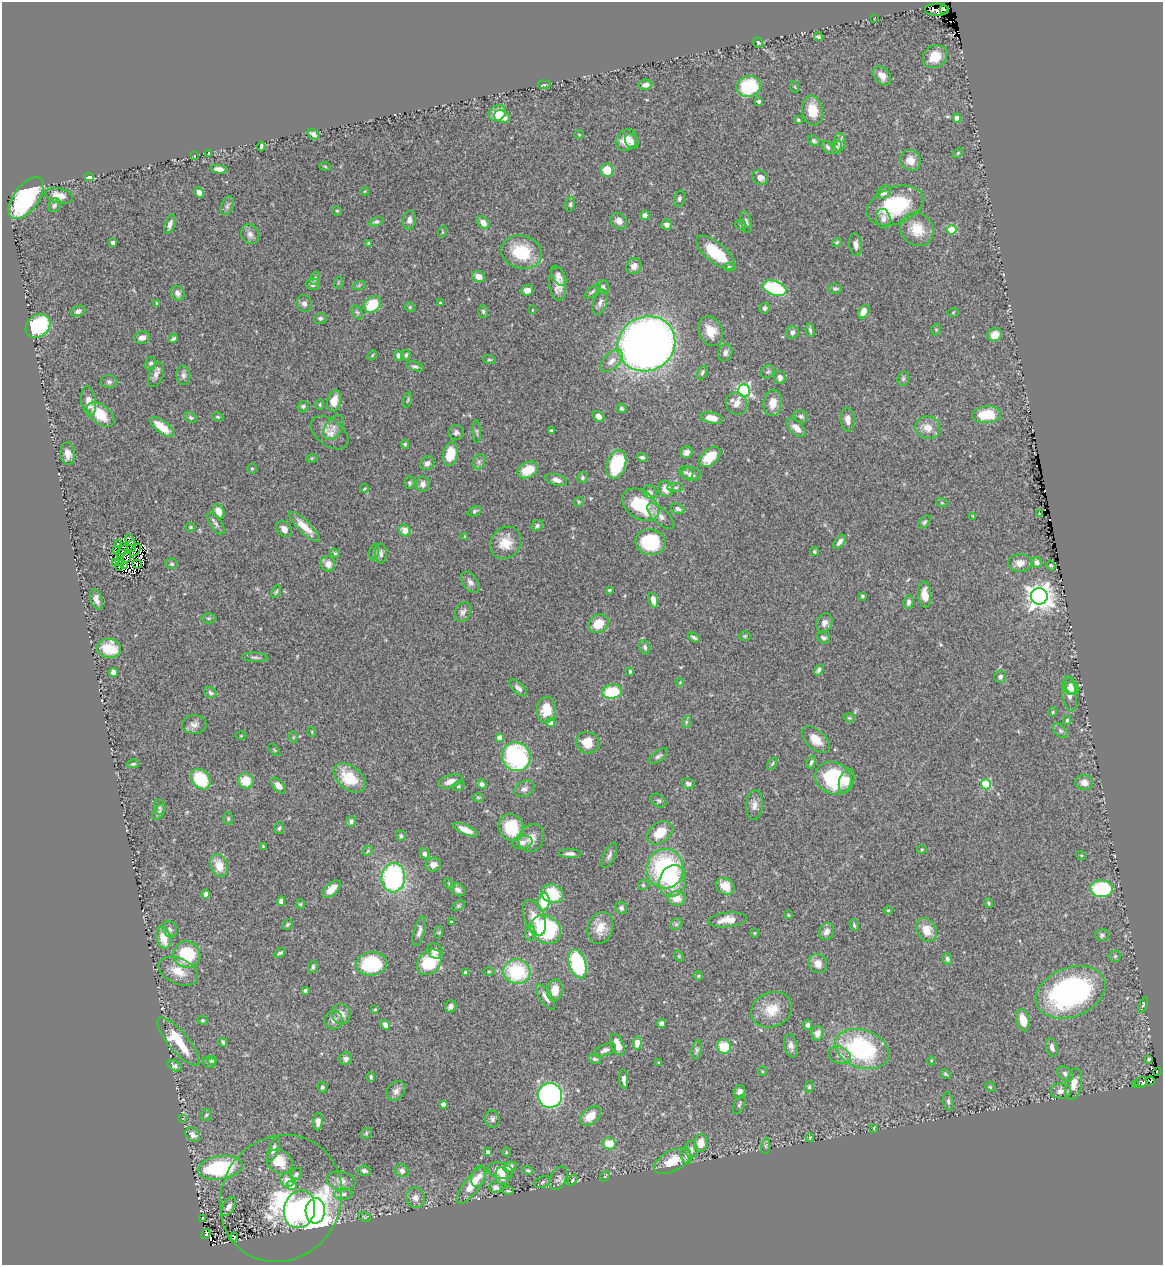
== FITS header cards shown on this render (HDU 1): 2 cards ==
NAXIS1  =                 1161
NAXIS2  =                 1263

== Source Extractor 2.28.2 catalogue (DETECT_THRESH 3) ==
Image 1161 x 1263 px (HDU 1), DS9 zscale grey, 1 PNG px = 1 image px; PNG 1165 x 1267 px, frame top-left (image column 1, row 1263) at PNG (2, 2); each listed source drawn as its Kron ellipse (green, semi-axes under 4 px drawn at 4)
Background 0.964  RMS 0.042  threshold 0.126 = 3 sigma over >= 5 px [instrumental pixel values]
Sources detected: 455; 4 with non-positive FLUX_AUTO (blend fragments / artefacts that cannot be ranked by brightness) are neither listed nor drawn; the other 451 listed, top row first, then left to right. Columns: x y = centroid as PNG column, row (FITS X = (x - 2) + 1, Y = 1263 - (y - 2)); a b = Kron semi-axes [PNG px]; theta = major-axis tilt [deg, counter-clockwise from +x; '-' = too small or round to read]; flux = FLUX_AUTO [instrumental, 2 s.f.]
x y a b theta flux
943 9 4 3 - 220
937 10 12 6 0 190
875 18 3 2 - 1.6
818 37 4 4 - 7.6
758 43 5 4 - 3.9
935 57 13 11 35 47
882 76 11 7 -50 26
544 85 6 3 5 3.5
645 85 7 5 8 18
749 86 12 10 16 160
795 87 6 3 -71 2.8
759 101 4 4 - 5.9
812 111 15 10 -80 59
497 113 9 7 40 70
502 117 8 6 -19 26
957 118 4 4 - 25
798 120 3 3 - 4
313 134 6 4 -37 13
579 134 5 3 - 2.2
626 140 12 9 48 32
632 141 8 6 -56 11
814 141 6 4 -33 6.1
840 142 9 6 84 19
261 146 5 3 - 5.1
828 147 7 5 -57 6.3
837 147 7 4 71 5.4
958 153 6 3 46 3.6
209 154 3 3 - 3.1
194 156 3 3 - 2.9
910 160 11 10 - 30
325 166 6 3 -20 3.2
219 169 8 4 -7 17
607 170 7 6 - 50
89 177 5 4 - 16
760 178 8 7 - 17
365 191 4 3 - 2.3
199 192 5 4 - 16
884 192 7 5 40 14
59 196 14 7 -12 35
26 198 24 12 53 340
679 198 8 5 76 6
570 204 7 4 83 5.9
54 205 7 6 - 8.4
227 206 10 6 68 8.4
895 206 29 18 21 190
337 211 5 4 - 3.9
645 215 4 4 - 14
883 219 10 7 -81 16
409 220 9 6 79 13
376 221 7 4 18 6.3
619 221 9 7 -48 18
746 222 11 5 -75 9.7
483 223 7 5 -46 21
170 224 10 5 72 14
666 225 5 5 - 16
741 225 6 5 - 3.7
917 229 17 16 - 63
952 230 4 4 - 110
442 232 6 3 71 2.7
250 234 10 8 -65 15
837 242 5 4 - 4.3
113 243 4 3 - 12
368 243 3 2 - 2.3
856 245 11 6 -84 14
521 252 21 16 -17 120
715 252 24 10 -40 110
634 266 8 7 - 15
729 267 5 4 - 4.9
558 276 11 6 -58 11
479 277 7 5 -25 23
315 278 7 5 75 6.3
338 283 6 4 72 2.8
313 284 7 5 1 9.6
558 284 17 8 -85 32
359 285 7 4 19 4.5
603 287 7 6 - 9.2
775 288 12 7 -20 200
835 289 7 5 -6 5.6
527 290 6 5 - 24
592 292 10 4 40 5.7
177 293 7 6 - 11
157 303 4 4 - 3.3
440 303 3 2 - 2.8
600 303 13 6 74 13
304 304 8 7 - 12
372 304 9 7 43 86
410 307 5 4 - 3.6
764 308 5 5 - 6.8
532 310 4 2 - 2.1
78 311 7 5 21 10
483 311 6 5 - 5.7
864 311 7 5 62 29
357 312 7 5 -62 5.8
953 312 5 3 - 2.6
320 318 6 5 - 5.8
38 326 13 10 40 210
936 329 6 5 - 4
810 330 7 3 -78 6.3
711 331 15 11 -62 45
792 332 6 6 - 10
995 335 7 6 - 28
142 338 8 6 11 14
173 339 5 3 - 5.7
646 344 29 27 31 3400
725 353 9 7 72 12
372 355 5 4 - 3.2
398 355 5 4 - 8.6
406 355 6 3 75 4.9
489 359 6 4 -15 3.8
611 361 14 7 45 23
151 363 6 5 - 7.5
415 366 9 4 -15 6.3
702 372 7 4 65 5.2
768 372 7 6 - 6.1
156 374 13 7 71 15
183 375 10 7 -83 10
780 377 6 5 - 13
903 379 7 5 74 5.8
109 382 8 6 -9 7.7
744 391 6 6 - 490
408 400 7 3 76 3.2
88 401 15 7 -82 30
334 401 11 6 75 36
773 403 13 9 80 34
737 404 11 10 - 27
320 405 5 4 - 3.4
303 406 6 5 - 6.5
621 408 5 4 - 4.3
101 415 16 9 -39 74
986 415 14 8 5 94
599 416 6 5 - 13
801 416 7 6 - 8.7
218 417 5 4 - 4.3
191 418 7 5 -31 5.4
712 418 11 5 -11 35
848 419 12 6 -84 18
162 427 14 6 -37 56
333 427 14 8 57 19
928 427 13 11 -15 32
796 428 12 6 -43 23
551 431 4 3 - 3.6
477 432 11 4 -88 5.8
330 433 21 13 -37 32
456 433 8 7 - 9.9
405 444 4 4 - 5.6
686 453 6 5 - 12
68 454 11 7 -86 23
450 454 12 7 78 61
642 457 6 4 -12 6.8
710 457 12 7 43 64
312 458 5 3 - 2.8
479 462 8 6 70 9.4
427 463 7 6 - 11
616 464 15 9 72 160
252 469 5 4 - 3.6
528 470 11 7 28 60
686 472 7 6 - 6.5
691 474 9 7 -7 15
582 478 5 5 - 5.3
556 480 11 5 -17 14
409 483 6 5 - 5.5
423 484 7 7 - 17
676 487 8 4 0 6.2
364 489 5 2 - 2.9
666 489 8 7 - 30
650 492 7 6 - 10
579 502 5 4 - 3.9
942 503 5 3 - 2.8
641 505 20 14 -36 150
678 509 7 5 -22 10
219 511 7 5 -66 28
475 511 7 4 23 6.7
1040 514 3 2 - 1.7
661 516 17 7 -43 23
973 516 3 2 - 2.5
924 522 7 4 52 5.1
216 524 12 6 -56 9.4
537 525 6 5 - 7.5
191 527 5 4 - 3.9
304 527 20 6 -44 47
284 529 9 6 -50 17
405 530 6 5 - 32
465 537 4 3 - 3.7
130 540 6 2 -62 6.5
650 542 15 13 -9 180
840 542 8 4 54 12
118 543 3 2 - 6.2
506 543 17 14 53 47
124 546 3 3 - 2.1
132 546 6 2 67 4.3
116 550 2 2 - 970
135 550 7 2 55 4.3
122 552 7 2 51 1.7
374 552 8 5 80 5.2
814 552 4 4 - 4.9
335 553 5 4 - 3.7
381 553 10 6 -86 12
121 557 4 2 - 5
127 558 5 2 - 2.9
120 561 3 2 - 2
1037 562 5 5 - 13
115 563 3 2 - 620
1020 563 12 9 -1 22
137 564 5 3 - 2.9
172 564 6 5 - 5.5
328 564 7 7 - 24
124 565 3 2 - 1.2
120 566 3 2 - 1.7
1051 566 5 4 - 4.3
470 582 12 7 -53 14
609 590 3 3 - 3
276 592 6 4 63 4.4
925 594 13 6 -85 33
862 596 3 3 - 5.7
1039 596 8 8 - 2700
96 599 11 5 -72 13
653 600 7 4 -73 23
909 602 7 5 85 10
463 612 10 7 61 11
209 618 7 5 -1 5
824 623 10 7 66 13
598 624 11 8 36 53
745 636 5 4 - 3.7
694 637 6 3 -28 6.9
823 638 7 5 -23 8.1
645 647 7 5 -72 6.6
109 648 12 9 -9 87
255 657 13 4 -3 7.8
819 670 6 4 58 7.6
630 671 4 3 - 4.2
113 672 4 4 - 15
1000 677 6 6 - 8.7
680 682 4 3 - 2.4
1070 685 9 6 -64 9.4
518 688 11 5 -43 13
1072 689 7 6 - 9.6
612 692 10 7 9 130
210 693 6 5 - 7.2
1069 694 17 7 -82 24
546 710 13 9 84 49
1053 712 4 4 - 2.9
849 718 6 4 -19 3.7
1067 720 4 4 - 3.8
686 722 6 4 71 4
551 723 4 4 - 32
194 725 12 9 3 17
1060 731 8 5 -45 7.3
312 732 5 3 - 2.3
241 736 5 3 - 2.6
293 737 5 3 - 2.8
499 737 4 4 - 19
816 740 17 9 -42 38
587 743 12 10 -20 48
274 750 7 3 -45 2.6
658 756 11 5 34 7.8
516 757 15 14 - 390
811 762 6 4 67 6.9
133 764 6 4 9 4.6
772 764 7 3 55 3.2
350 778 18 11 -40 95
833 778 19 16 -27 210
201 779 11 8 -51 140
246 781 8 7 - 69
450 781 13 6 16 21
847 781 12 7 73 24
1084 783 9 7 -10 20
482 784 5 4 - 12
688 784 6 5 - 8.5
986 784 5 5 - 180
278 786 9 5 -48 17
458 786 6 5 - 4.8
524 789 10 7 25 13
478 797 6 4 0 3.3
659 801 8 6 -37 5.8
754 805 15 8 85 17
159 807 8 5 -78 5.1
159 812 9 5 56 6.8
228 819 6 5 - 4.7
351 821 5 5 - 6.9
511 827 14 12 -67 100
279 828 6 5 - 4.6
465 830 13 4 -23 26
660 833 14 10 36 64
401 836 5 4 - 5.1
531 838 14 12 63 27
522 842 10 6 11 13
263 846 3 2 - 2.2
922 849 5 4 - 3.2
368 851 5 4 - 3.9
570 853 11 4 -2 11
424 854 5 4 - 9.2
609 855 14 5 64 11
1081 855 5 3 - 2.6
219 865 12 8 -69 45
433 865 7 6 - 18
665 869 20 18 85 410
393 878 14 11 84 440
672 881 16 13 72 94
449 884 6 4 -47 3.5
643 885 5 5 - 4.5
725 886 10 7 -31 39
332 889 11 6 43 26
1102 889 11 8 -3 210
458 890 8 6 -28 12
206 894 4 4 - 35
552 894 11 9 -22 100
677 898 8 7 - 40
281 901 5 4 - 9.6
544 902 8 6 84 93
989 903 5 4 - 3.6
300 904 5 4 - 3.4
458 906 7 4 31 4.1
621 908 6 5 - 8.5
888 910 4 4 - 2.9
788 915 4 3 - 2.4
534 918 18 10 -68 39
727 920 19 7 6 34
451 922 3 3 - 3.6
287 924 6 4 50 4.4
676 924 6 5 - 5.4
854 925 6 3 -74 4.4
600 928 16 12 71 42
170 929 8 7 - 9.9
546 930 16 13 -38 330
927 930 12 9 -64 44
419 931 15 5 74 12
439 932 6 4 72 4
826 932 9 7 58 17
530 933 8 5 88 7.7
755 933 5 3 - 2.3
1102 935 7 5 9 6.6
164 938 11 7 -76 50
435 951 8 7 - 18
280 953 6 4 30 5.5
187 954 13 13 - 130
679 956 6 3 -54 2.7
1115 956 5 5 - 4.8
947 959 6 5 - 7.6
429 962 14 11 46 140
818 963 10 9 - 23
371 964 15 11 8 210
578 964 15 8 -73 240
313 967 6 5 - 6.5
178 971 21 12 -24 51
489 971 5 3 - 3.5
517 972 13 12 - 190
465 973 4 3 - 6.8
698 976 4 4 - 3.7
305 990 4 3 - 5.5
555 990 11 7 79 39
1070 992 36 24 21 670
546 997 15 6 -57 18
1143 1005 8 3 67 3.7
451 1006 6 5 - 9.9
375 1009 3 2 - 2.3
772 1010 21 17 24 64
341 1014 10 9 - 23
202 1020 5 4 - 5
333 1020 9 9 - 13
1023 1020 11 6 -75 44
662 1023 5 4 - 9
385 1025 5 4 - 12
808 1025 5 4 - 8.6
817 1033 7 6 - 19
178 1041 30 10 -50 100
223 1042 5 3 - 5.7
637 1043 6 4 85 63
617 1045 11 6 -66 33
791 1046 12 6 -77 14
724 1047 7 7 - 77
1052 1047 9 5 -75 13
862 1049 28 19 -20 390
605 1050 11 5 22 10
697 1050 10 5 79 6.8
839 1055 11 8 -20 18
346 1059 6 6 - 11
595 1059 6 5 - 6.4
1149 1059 3 3 - 3.8
212 1060 4 4 - 5.2
931 1061 4 3 - 2.2
209 1062 6 5 - 6.4
659 1063 3 3 - 2.5
174 1066 7 5 -30 7.8
762 1071 4 3 - 2.3
1157 1072 2 2 - 17
945 1074 6 4 -27 3.9
1065 1074 9 6 -42 11
371 1077 5 3 - 4.9
624 1079 10 4 -83 13
1150 1081 4 2 - 9.8
1141 1082 6 5 - 23
1074 1084 16 8 79 32
1135 1085 3 2 - 3.3
322 1087 5 5 - 5.2
809 1087 6 4 78 4.7
990 1087 5 4 - 4.1
396 1091 11 8 50 15
1061 1091 10 7 -1 19
740 1092 7 5 72 14
550 1095 12 12 - 700
948 1101 9 5 -81 7.1
443 1104 4 3 - 16
739 1104 10 5 63 6.3
206 1115 6 5 - 5.2
591 1116 12 7 39 47
182 1119 3 2 - 24
492 1119 8 7 - 8.9
318 1122 9 5 85 14
874 1128 4 3 - 3
366 1133 6 4 48 4
192 1135 8 6 -46 19
810 1138 4 2 - 3
609 1143 6 6 - 57
701 1143 9 6 81 38
766 1146 8 4 82 5.1
274 1149 13 4 71 12
691 1150 8 6 -87 11
488 1152 4 3 - 7.2
506 1152 5 3 - 2.6
686 1156 8 5 -70 8.1
672 1161 20 10 27 64
279 1162 14 11 -33 62
510 1167 7 5 21 19
220 1168 22 11 8 260
528 1170 5 4 - 4.7
364 1171 6 5 - 9.6
402 1171 7 6 - 11
500 1171 13 8 -14 46
296 1174 7 5 52 7.4
478 1176 11 7 74 15
502 1176 9 6 -78 21
605 1176 6 3 45 2.3
558 1178 12 7 64 11
287 1180 7 7 - 23
572 1180 6 3 54 4.3
341 1181 14 9 -12 23
542 1182 8 5 28 5.7
292 1185 5 5 - 26
471 1185 22 7 52 62
496 1187 6 5 - 13
508 1191 6 2 0 3.1
343 1194 9 5 7 8.7
281 1198 65 59 59 320
415 1198 10 9 - 17
229 1207 11 5 58 15
299 1209 19 15 74 470
315 1211 13 9 84 2100
365 1217 7 3 -26 2.5
202 1219 3 2 - 2.2
206 1234 5 4 - 47
234 1237 5 3 - 2.1
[4 non-positive-flux detections neither listed nor drawn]